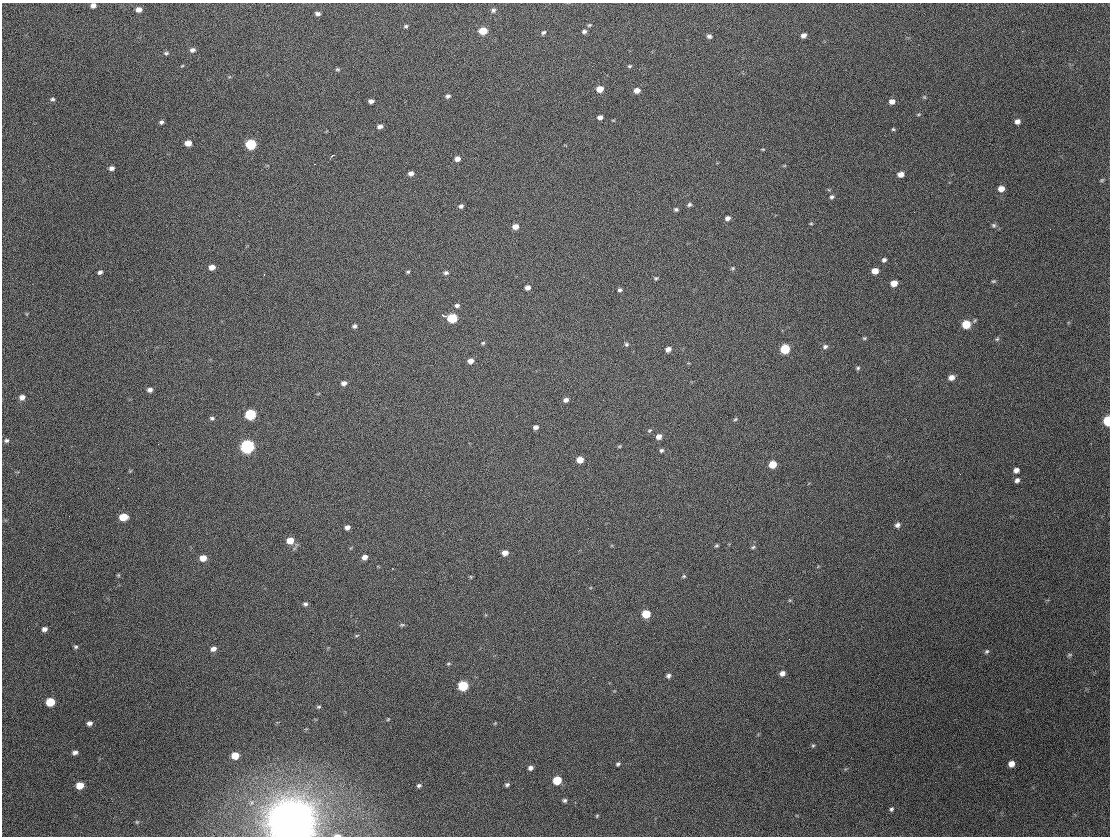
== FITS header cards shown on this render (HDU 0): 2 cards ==
NAXIS1  =                 1108
NAXIS2  =                  834

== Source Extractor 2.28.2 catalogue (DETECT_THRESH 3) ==
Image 1108 x 834 px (HDU 0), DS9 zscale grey, 1 PNG px = 1 image px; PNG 1112 x 838 px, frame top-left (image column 1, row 834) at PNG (2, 3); no overlay
Background 624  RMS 35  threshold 104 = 3 sigma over >= 5 px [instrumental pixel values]
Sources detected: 140; all 140 listed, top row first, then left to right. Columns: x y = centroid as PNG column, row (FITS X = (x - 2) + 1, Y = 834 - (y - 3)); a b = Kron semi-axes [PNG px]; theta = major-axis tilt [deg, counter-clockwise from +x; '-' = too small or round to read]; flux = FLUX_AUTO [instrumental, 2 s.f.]
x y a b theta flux
93 6 5 4 - 8.8e+03
139 10 6 6 - 1.2e+04
493 10 6 6 - 6.2e+03
318 14 5 4 - 7.2e+03
589 25 6 4 21 3.2e+03
406 26 5 4 - 3.7e+03
483 31 6 5 - 4.9e+04
584 31 6 5 - 5.8e+03
543 32 6 5 - 4.5e+03
803 35 5 4 - 1.0e+04
709 36 6 5 - 5.7e+03
192 50 7 5 9 7.7e+03
166 53 6 5 - 4.2e+03
182 66 5 3 - 2.0e+03
630 66 5 4 - 3.1e+03
337 69 6 4 0 3.3e+03
600 89 6 5 - 2.7e+04
637 90 6 5 - 1.7e+04
448 96 6 5 - 5.7e+03
924 97 5 5 - 2.7e+03
52 99 6 4 0 3.7e+03
371 101 5 4 - 8.4e+03
892 101 6 5 - 1.2e+04
919 114 6 3 19 2.3e+03
600 117 5 4 - 9.1e+03
1017 121 6 5 - 1.0e+04
161 122 5 5 - 4.9e+03
380 126 6 5 - 8.4e+03
893 129 4 4 - 2.8e+03
188 143 6 5 - 2.0e+04
251 144 6 6 - 1.5e+05
763 149 5 3 - 2.0e+03
332 156 5 3 - 2.8e+03
457 159 6 5 - 1.1e+04
112 168 6 5 - 8.1e+03
411 173 5 5 - 9.3e+03
901 174 5 5 - 1.5e+04
1102 180 6 4 37 3.1e+03
1001 189 6 5 - 1.9e+04
832 197 6 5 - 5.0e+03
689 205 6 5 - 4.9e+03
461 206 5 4 - 6.0e+03
676 209 5 4 - 4.1e+03
727 218 5 4 - 8.7e+03
811 223 5 4 - 2.5e+03
994 225 6 6 - 4.8e+03
515 227 6 5 - 1.6e+04
884 260 5 5 - 5.4e+03
212 267 5 5 - 1.5e+04
733 268 6 4 1 3.2e+03
875 271 6 5 - 2.2e+04
100 272 5 4 - 5.8e+03
408 272 4 3 - 3.2e+03
446 273 6 5 - 5.5e+03
264 274 3 2 - 2.4e+03
656 278 5 5 - 3.1e+03
993 281 6 4 18 3.2e+03
894 283 6 5 - 2.6e+04
528 288 5 4 - 1.1e+04
620 290 5 4 - 4.5e+03
457 305 6 5 - 6.3e+03
444 316 6 3 -19 5.2e+03
452 318 6 5 - 1.0e+05
966 324 6 6 - 6.5e+04
354 326 5 4 - 5.5e+03
864 338 6 4 20 3.0e+03
997 339 6 5 - 3.7e+03
483 343 6 5 - 3.2e+03
626 344 6 5 - 3.8e+03
825 346 7 6 - 6.1e+03
668 349 5 5 - 1.2e+04
785 349 6 6 - 9.7e+04
471 361 6 5 - 1.4e+04
858 368 5 5 - 3.6e+03
951 377 6 5 - 1.4e+04
344 383 6 5 - 9.9e+03
150 390 6 5 - 8.0e+03
22 397 7 6 - 1.1e+04
566 400 6 5 - 8.4e+03
250 414 6 6 - 1.6e+05
212 418 6 5 - 4.8e+03
735 419 5 4 - 3.1e+03
1107 421 6 5 - 1.0e+05
536 427 5 4 - 7.8e+03
649 430 7 4 33 3.4e+03
659 436 6 5 - 1.4e+04
6 440 6 5 - 5.0e+03
247 446 7 6 - 4.9e+05
619 446 4 4 - 2.3e+03
661 450 5 4 - 4.5e+03
580 460 5 5 - 2.6e+04
773 464 6 5 - 4.2e+04
1016 470 5 4 - 1.0e+04
1017 480 6 5 - 7.3e+03
123 517 6 5 - 4.8e+04
897 525 6 6 - 8.4e+03
347 527 5 4 - 9.3e+03
290 541 7 6 - 3.2e+04
716 545 4 4 - 3.3e+03
753 547 6 4 18 3.5e+03
505 553 6 5 - 1.6e+04
365 557 5 4 - 1.3e+04
203 558 6 5 - 2.3e+04
118 575 5 4 - 2.3e+03
684 576 5 4 - 2.9e+03
471 577 6 3 -71 2.2e+03
305 604 5 5 - 5.9e+03
646 614 6 5 - 6.0e+04
402 625 7 4 0 3.4e+03
44 629 5 4 - 8.0e+03
357 636 6 3 19 2.5e+03
76 647 5 4 - 3.9e+03
213 649 6 5 - 1.1e+04
987 651 6 5 - 4.1e+03
1070 655 7 5 1 3.5e+03
448 664 6 4 6 2.7e+03
782 673 5 5 - 1.0e+04
668 676 5 5 - 5.9e+03
463 686 6 6 - 1.2e+05
50 702 6 6 - 6.2e+04
319 707 6 4 2 3.5e+03
388 719 5 3 - 2.2e+03
89 723 5 4 - 8.1e+03
495 723 5 3 - 1.9e+03
813 746 5 4 - 2.9e+03
75 752 5 4 - 7.2e+03
235 755 6 5 - 3.8e+04
618 764 4 3 - 3.9e+03
1011 764 5 5 - 1.6e+04
530 768 5 5 - 8.1e+03
557 780 6 6 - 6.5e+04
80 785 6 5 - 3.2e+04
419 785 6 5 - 4.5e+03
507 785 5 4 - 4.5e+03
565 800 5 5 - 4.7e+03
891 809 5 4 - 4.3e+03
597 816 5 4 - 2.3e+03
137 822 6 5 - 3.4e+03
290 824 21 16 1 9.9e+06
337 835 5 2 - 8.2e+03
At the frame edge (FLAGS 8, measured only in part): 4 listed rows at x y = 93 6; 1107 421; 290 824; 337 835

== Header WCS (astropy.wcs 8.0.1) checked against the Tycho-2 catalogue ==
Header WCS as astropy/WCSLIB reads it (CRVAL/CRPIX/CD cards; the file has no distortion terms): RA---TAN/DEC--TAN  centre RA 03:23:58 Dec +64:42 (50.99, +64.69 deg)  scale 0.982 arcsec/px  FOV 18.1' x 13.6'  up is -2 deg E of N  parity normal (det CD < 0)
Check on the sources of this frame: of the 60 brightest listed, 6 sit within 2.0 arcsec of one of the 7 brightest Tycho-2 stars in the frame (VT <= 12.22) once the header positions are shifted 0.23 arcsec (0.14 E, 0.18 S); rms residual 0.85 arcsec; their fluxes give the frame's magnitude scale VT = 24.67 - 2.5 log10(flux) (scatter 0.13 mag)
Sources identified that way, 6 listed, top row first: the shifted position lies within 2.0 arcsec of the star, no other Tycho-2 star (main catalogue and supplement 1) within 4.0 arcsec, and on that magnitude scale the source's flux lands within +1.5 / -3 mag of the star's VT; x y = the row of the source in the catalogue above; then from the Tycho-2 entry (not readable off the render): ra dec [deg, ICRS J2000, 3 dp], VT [Tycho-2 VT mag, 2 dp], TYC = Tycho-2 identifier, HIP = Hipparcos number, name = IAU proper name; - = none
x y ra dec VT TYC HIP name
251 144 51.180 +64.772 11.51 4057-2013-1 - -
785 349 50.844 +64.710 12.22 4057-2530-1 - -
250 414 51.186 +64.698 11.82 4057-2539-1 - -
247 446 51.189 +64.689 10.53 4057-1618-1 15896 -
463 686 51.057 +64.622 11.96 4057-2240-1 - -
290 824 51.169 +64.586 5.40 4057-2594-1 15890 -